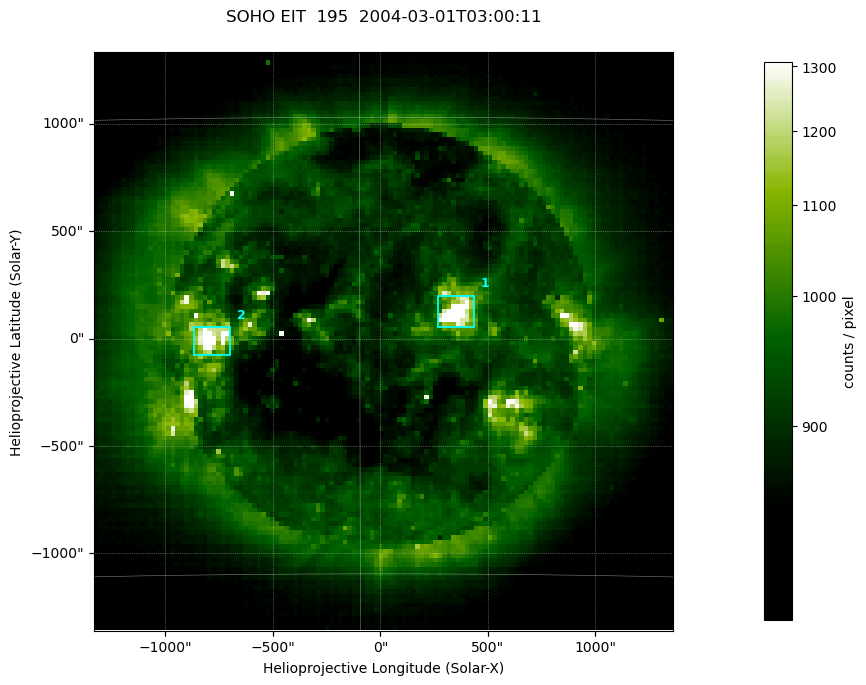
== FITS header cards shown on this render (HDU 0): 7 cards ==
TELESCOP= 'SOHO    '
INSTRUME= 'EIT     '
WAVELNTH=                  195
DATE-OBS= '2004-03-01T03:00:11.405Z'
CTYPE1  = 'Solar-X '
CTYPE2  = 'Solar-Y '
BUNIT   = 'counts / pixel'

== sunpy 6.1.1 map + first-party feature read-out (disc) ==
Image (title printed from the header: SOHO EIT  195  2004-03-01T03:00:11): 128 x 128 px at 21 arcsec/px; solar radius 7833 arcsec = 372 px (partial field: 3.8% of the solar disc is inside the frame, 100% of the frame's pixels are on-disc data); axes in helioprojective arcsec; data unit counts / pixel (BUNIT, on the colour bar)
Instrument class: DISC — disc imager (sunpy class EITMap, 195 A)
Bright regions (active regions / flare kernels): reference = the on-disc median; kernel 3 px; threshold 5 sigma = 245 counts / pixel over a disc level ~897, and >= 1.15x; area >= 16 px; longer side >= 3 px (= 63 arcsec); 2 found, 2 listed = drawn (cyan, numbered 1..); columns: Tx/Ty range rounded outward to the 50 arcsec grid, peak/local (2 s.f.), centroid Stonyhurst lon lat
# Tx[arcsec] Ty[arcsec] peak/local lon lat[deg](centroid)
1 250..450 50..200 1.8 +3 -6
2 -900..-700 -100..50 1.6 -5 -7